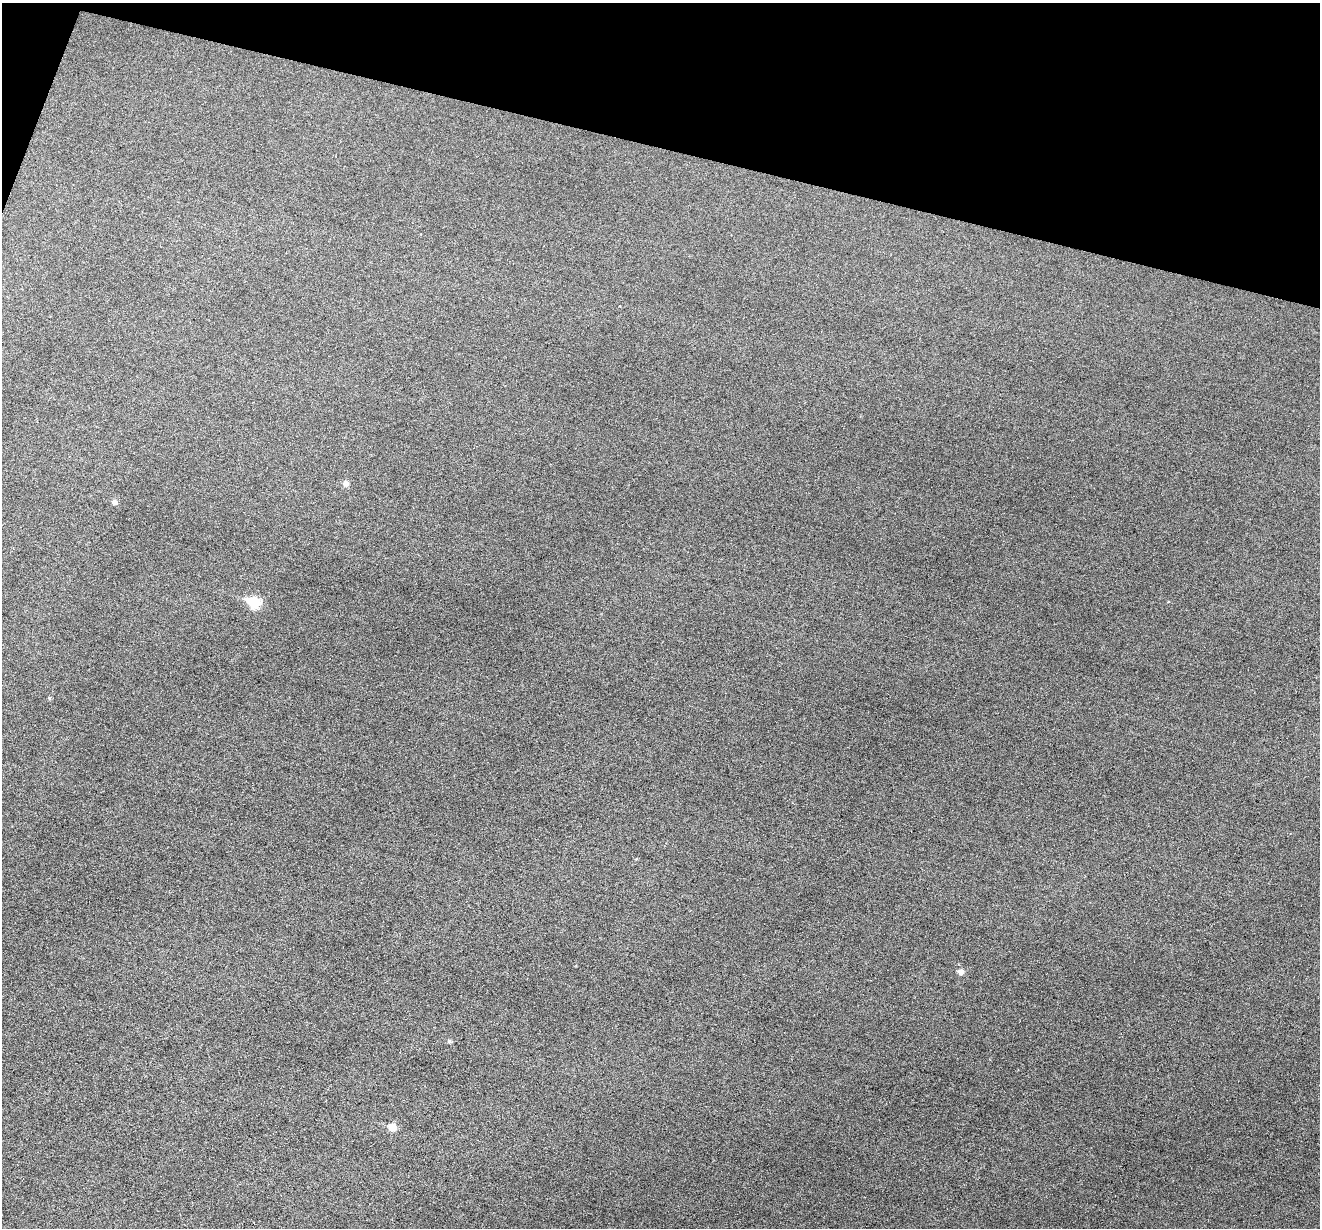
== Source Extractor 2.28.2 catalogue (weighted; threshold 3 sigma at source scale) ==
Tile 2 of 4 x 4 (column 2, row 1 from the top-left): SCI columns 1319-2636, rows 3810-5035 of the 5274 x 5294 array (HDU 1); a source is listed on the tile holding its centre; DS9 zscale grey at full resolution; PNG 1322 x 1230 px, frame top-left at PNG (2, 3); no overlay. Shown black and unused: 12% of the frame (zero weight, under 3 of 6 exposures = <1% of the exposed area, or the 3 px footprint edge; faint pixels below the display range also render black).
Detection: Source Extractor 2.28.2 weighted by HDU 2 'WHT'; one run over the whole footprint, this tile lists its part. Background 0.0474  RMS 0.0055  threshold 0.0225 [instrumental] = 3 sigma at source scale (4.09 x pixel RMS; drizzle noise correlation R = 1.36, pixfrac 0.8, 0.05/0.05 arcsec/px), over >= 5 px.
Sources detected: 9; all 9 listed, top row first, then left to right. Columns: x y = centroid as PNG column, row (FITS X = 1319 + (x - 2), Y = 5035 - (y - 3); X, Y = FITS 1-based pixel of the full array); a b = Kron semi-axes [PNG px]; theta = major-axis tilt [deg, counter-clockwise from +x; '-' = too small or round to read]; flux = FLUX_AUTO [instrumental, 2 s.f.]
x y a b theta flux
619 306 3 3 - 0.48
345 483 7 6 - 2.3
114 502 6 5 - 1.7
254 602 7 6 - 29
49 698 5 5 - 0.58
636 859 4 3 - 0.44
960 972 5 5 - 2.9
449 1041 6 4 -31 0.97
392 1127 6 6 - 7.9